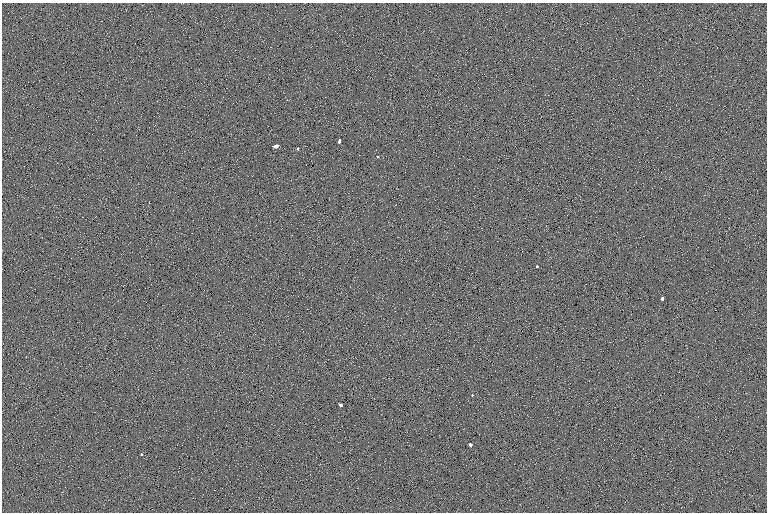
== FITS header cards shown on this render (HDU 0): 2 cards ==
NAXIS1  =                  765
NAXIS2  =                  510

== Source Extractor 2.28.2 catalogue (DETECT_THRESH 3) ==
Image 765 x 510 px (HDU 0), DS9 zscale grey, 1 PNG px = 1 image px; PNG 769 x 514 px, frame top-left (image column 1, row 510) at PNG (2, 3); no overlay
Background -0.0375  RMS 5.7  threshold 17.1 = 3 sigma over >= 5 px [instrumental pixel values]
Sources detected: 10; all 10 listed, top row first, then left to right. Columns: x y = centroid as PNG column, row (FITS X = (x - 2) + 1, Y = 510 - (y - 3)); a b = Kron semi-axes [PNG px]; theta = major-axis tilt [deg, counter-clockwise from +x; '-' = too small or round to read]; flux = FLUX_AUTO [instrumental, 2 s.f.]
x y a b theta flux
726 132 2 2 - 2300
339 141 4 3 - 1200
275 146 6 3 2 2200
298 149 3 3 - 600
537 266 3 3 - 510
662 298 3 3 - 2200
472 395 2 2 - 260
340 405 4 3 - 3400
470 445 3 3 - 1300
142 454 3 2 - 540